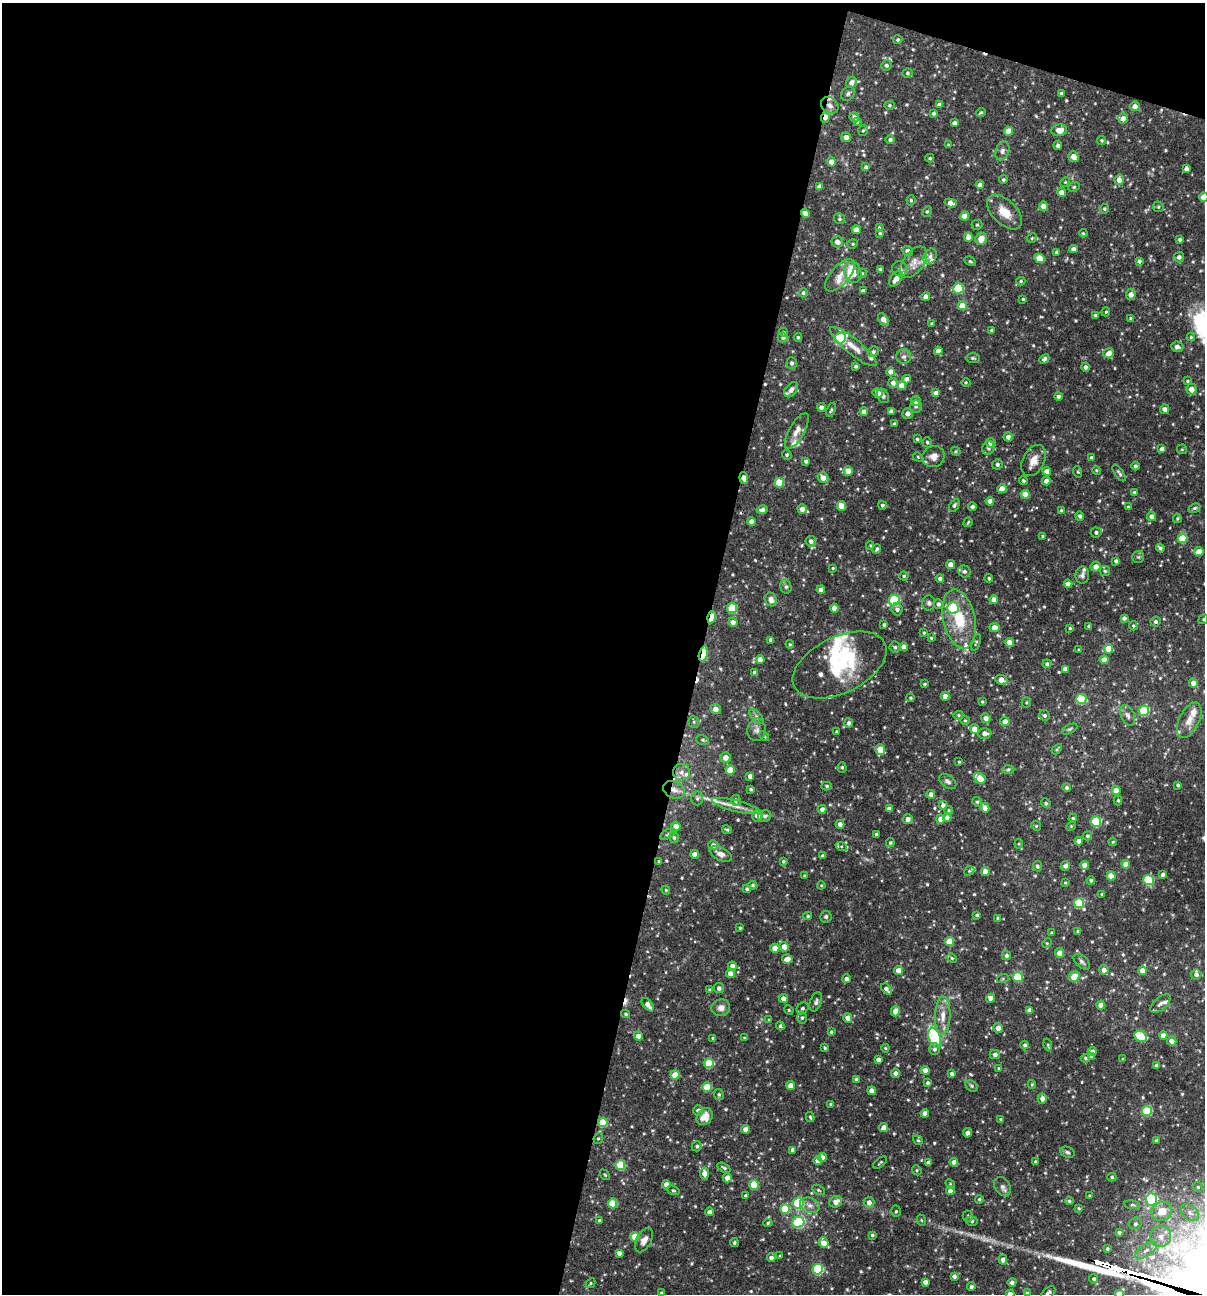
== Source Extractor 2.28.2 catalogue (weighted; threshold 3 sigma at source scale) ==
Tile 1 of 4 x 4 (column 1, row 1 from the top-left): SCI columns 251-1453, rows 3876-5167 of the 5188 x 5168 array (HDU 1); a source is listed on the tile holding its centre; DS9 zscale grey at full resolution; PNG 1207 x 1296 px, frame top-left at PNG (2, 3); each listed source drawn as its Kron ellipse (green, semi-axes under 4 px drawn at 4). Shown black and unused: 60% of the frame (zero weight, under 3 of 4 exposures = <1% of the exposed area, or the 3 px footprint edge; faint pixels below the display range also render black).
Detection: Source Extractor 2.28.2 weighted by HDU 2 'WHT'; one run over the whole footprint, this tile lists its part. Background 0.0835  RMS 0.0039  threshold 0.0176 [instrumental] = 3 sigma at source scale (4.5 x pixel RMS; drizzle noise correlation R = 1.50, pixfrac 1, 0.05/0.05 arcsec/px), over >= 5 px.
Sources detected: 637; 1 too faint to see at this stretch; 3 cosmic-ray / hot-pixel residue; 5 long thin detections or spike segments (spike, bleed or trail) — neither listed nor drawn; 22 inside a brighter listed object's ellipse — not listed separately; of the other 606, all 500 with FLUX_AUTO >= 0.414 (the completeness limit of this list) listed and drawn (106 fainter detections not listed), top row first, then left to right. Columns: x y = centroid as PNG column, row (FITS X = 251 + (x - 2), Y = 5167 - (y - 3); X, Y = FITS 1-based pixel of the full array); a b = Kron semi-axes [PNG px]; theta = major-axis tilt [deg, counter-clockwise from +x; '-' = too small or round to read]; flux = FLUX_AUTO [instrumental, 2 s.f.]
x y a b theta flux
898 40 4 4 - 0.66
886 65 5 5 - 0.95
907 73 5 4 - 0.7
851 83 6 5 - 1.9
848 93 8 6 52 0.93
1061 93 3 3 - 0.63
830 105 9 7 -35 2.1
889 105 5 4 - 0.59
940 105 4 4 - 1.8
1135 106 5 5 - 2.6
981 112 5 3 - 0.53
933 113 4 4 - 0.81
825 117 6 4 73 3.6
854 117 5 4 - 1.3
1123 118 5 5 - 2.4
857 122 4 4 - 0.43
955 123 4 4 - 1.5
863 130 5 4 - 0.54
1059 130 8 6 10 3.8
1008 131 4 4 - 6.1
846 137 5 4 - 2.3
890 140 4 4 - 0.93
1102 140 4 4 - 0.54
948 145 4 4 - 0.52
1058 145 4 4 - 1.3
1002 151 10 6 67 1.4
1073 157 6 5 - 3.5
930 158 4 3 - 0.47
831 162 4 4 - 2.6
866 167 4 4 - 1.1
1186 169 4 4 - 1.7
1003 180 4 4 - 0.57
1119 180 5 5 - 2.7
1065 182 5 4 - 0.43
980 185 4 4 - 2.4
819 186 4 4 - 1.4
1074 187 6 4 22 0.57
1061 192 4 4 - 2.8
1204 197 4 4 - 5.1
911 200 5 4 - 0.6
951 203 6 4 -17 2.6
1043 206 5 4 - 3.2
1158 207 5 5 - 0.63
1104 209 5 5 - 0.65
927 211 5 4 - 0.63
1005 212 21 12 -44 6
805 213 4 4 - 2.9
964 216 4 4 - 3.6
840 219 6 5 - 0.73
977 225 5 5 - 0.5
879 227 4 3 - 0.46
856 230 4 4 - 3.2
880 233 4 4 - 0.48
1083 233 4 4 - 0.46
968 237 4 4 - 2.8
1032 238 5 4 - 0.52
981 239 6 5 - 3.9
1180 239 3 3 - 0.69
837 242 6 5 - 2.8
853 244 5 4 - 0.55
1073 249 4 4 - 2.1
908 251 5 5 - 1.7
1057 252 3 3 - 0.78
930 256 8 6 63 1.4
1179 257 5 5 - 1.4
1039 258 5 4 - 6.5
970 261 6 4 -30 0.51
1139 261 4 4 - 0.91
914 262 18 10 53 3.6
880 269 3 3 - 0.68
900 269 8 7 - 1.5
853 272 10 8 -72 9.6
862 273 5 4 - 0.52
840 275 20 9 49 4
896 279 9 5 52 3.2
1021 281 4 4 - 0.53
958 288 5 5 - 21
863 291 4 3 - 1.1
803 293 5 4 - 0.73
1131 294 5 4 - 2.5
926 297 4 4 - 3
1023 299 3 3 - 0.44
962 306 4 4 - 5.9
1106 312 5 4 - 0.47
1095 315 4 3 - 0.54
1130 319 4 3 - 0.42
883 320 7 4 -56 2.2
931 324 4 4 - 0.49
992 330 3 3 - 0.81
783 332 5 4 - 0.58
798 337 4 3 - 0.62
1191 337 4 4 - 0.47
783 338 5 5 - 0.98
840 338 6 5 - 29
853 347 29 7 -39 4.7
1177 347 6 5 - 1.6
938 351 4 4 - 2.6
873 352 5 5 - 0.81
1109 353 5 5 - 3.1
904 357 7 7 - 1.4
973 358 7 5 -1 0.65
1044 359 5 4 - 0.9
792 363 5 5 - 0.96
856 366 4 3 - 0.65
1085 367 4 4 - 1.1
891 372 4 4 - 2.3
907 379 4 4 - 2.2
1187 381 4 3 - 0.45
966 382 5 3 - 0.43
893 383 5 5 - 1.7
902 386 4 4 - 3.5
1191 389 5 5 - 3
791 390 9 5 50 1.4
878 393 5 4 - 3
936 393 4 4 - 2.1
883 396 8 5 -59 0.84
1058 396 4 4 - 0.97
916 401 5 5 - 1.8
916 406 6 6 - 0.97
821 407 4 4 - 1.6
1165 409 5 4 - 2
831 410 7 3 68 0.59
891 411 4 4 - 1.7
864 412 4 4 - 2.3
907 414 5 5 - 1.8
894 424 3 3 - 0.69
797 431 20 7 60 3
1008 437 4 4 - 1.6
917 439 4 4 - 0.51
927 442 5 4 - 0.64
991 443 5 5 - 2.8
988 448 7 6 - 1.3
1162 449 4 4 - 1.8
1182 449 5 4 - 0.46
956 451 5 4 - 0.47
787 455 5 4 - 0.69
918 457 5 4 - 0.46
933 457 11 10 - 3
1091 458 4 3 - 0.79
806 461 4 3 - 0.89
1034 461 17 10 62 4.1
997 464 5 5 - 0.96
1135 466 4 4 - 0.82
1096 470 5 3 - 0.42
848 471 4 4 - 4.6
1047 471 4 4 - 2.9
1078 472 6 3 -71 0.45
1119 473 10 3 -55 0.81
744 478 6 4 -84 3.1
823 478 6 5 - 3
1023 480 4 4 - 0.55
1046 481 4 4 - 2.1
779 483 5 5 - 12
1002 489 4 4 - 3.9
1134 492 3 3 - 0.45
1025 494 4 4 - 4.6
990 501 4 4 - 2.7
882 505 4 4 - 0.71
954 505 7 4 60 0.78
841 506 5 4 - 5.6
972 507 4 4 - 1.1
1128 507 4 4 - 0.58
1194 508 6 4 27 0.63
802 509 4 4 - 2.8
762 510 5 4 - 1.3
1061 511 4 4 - 0.75
1080 516 4 4 - 1
1152 516 5 4 - 1.7
1177 518 4 4 - 0.5
751 522 4 4 - 2.4
968 522 5 3 - 0.45
1096 532 5 5 - 0.95
1043 536 3 3 - 0.51
1183 538 5 5 - 11
811 541 5 5 - 1.6
870 545 4 4 - 0.41
1160 548 4 3 - 0.85
877 549 5 4 - 0.75
1199 552 4 4 - 4.7
1138 557 6 6 - 0.78
1116 561 4 3 - 0.94
950 564 4 4 - 2.4
1096 567 5 5 - 2.7
833 568 3 3 - 0.45
964 571 6 5 - 1
1105 571 5 5 - 0.55
1082 575 8 6 86 1.2
904 576 4 4 - 0.59
940 578 4 4 - 1.1
989 578 4 3 - 0.66
1068 584 4 4 - 2.5
786 587 7 5 -75 0.88
821 590 4 4 - 2.4
994 599 4 4 - 2.7
771 600 7 6 - 1.9
894 600 6 5 - 31
929 603 7 6 - 0.98
938 604 5 4 - 1
732 608 5 5 - 15
834 608 4 4 - 3.2
953 608 6 5 - 26
897 609 6 5 - 1.3
711 617 6 3 77 14
1124 618 4 4 - 1.2
959 619 30 16 -78 15
1203 619 5 4 - 0.52
733 622 4 4 - 2.1
1156 622 5 5 - 0.87
884 625 3 3 - 0.7
1089 626 4 3 - 0.5
1133 626 5 3 - 0.46
994 627 5 4 - 3.4
1070 628 4 4 - 0.54
924 633 4 3 - 0.49
931 638 3 3 - 0.44
771 640 4 4 - 1.3
976 642 9 4 69 0.64
1009 642 4 4 - 4.6
790 644 4 4 - 0.44
895 647 5 5 - 0.67
904 647 4 4 - 2.1
1108 649 5 4 - 6.9
1079 650 4 3 - 0.53
703 654 8 4 77 19
760 659 4 4 - 3.2
1104 660 4 4 - 3.8
1047 664 4 4 - 0.96
840 665 50 28 26 27
1065 669 4 4 - 2.4
754 672 4 4 - 0.62
1001 680 6 4 -25 3.3
1193 683 4 4 - 2.4
924 684 3 3 - 0.46
945 696 4 4 - 2.8
911 698 4 4 - 0.54
1081 699 5 5 - 19
982 702 3 3 - 0.43
1026 702 5 4 - 0.51
716 709 5 5 - 2.7
1144 711 5 5 - 20
958 715 5 4 - 0.55
1045 715 5 5 - 0.83
1128 715 11 6 -67 1.6
757 717 9 5 -47 1
986 718 5 4 - 2.4
965 720 5 4 - 0.5
1189 720 19 10 63 4.1
1005 721 5 4 - 2.3
694 722 6 5 - 0.68
849 723 4 4 - 1.1
974 729 5 4 - 4.1
1070 729 8 4 27 0.69
756 730 11 9 81 1.9
837 731 3 3 - 0.52
985 733 6 5 - 1.8
764 736 6 3 -46 0.43
702 740 6 5 - 0.65
880 749 5 5 - 7.4
1057 749 6 3 45 0.52
725 757 5 5 - 2.8
959 762 4 3 - 0.43
842 767 5 4 - 0.58
730 770 4 4 - 7.8
1008 770 6 4 2 0.59
681 772 8 8 - 2.1
750 776 4 4 - 1.8
980 778 6 4 -37 9.2
948 781 10 6 -39 1.4
1178 785 3 3 - 0.61
827 786 5 4 - 0.63
1067 788 4 4 - 0.87
751 789 4 3 - 0.52
674 790 11 8 -24 2.7
1116 790 4 4 - 3.9
931 795 4 4 - 2.6
697 798 7 5 90 0.9
736 800 5 5 - 1.2
1118 800 5 4 - 0.56
977 802 5 4 - 0.5
1046 803 5 4 - 0.47
943 805 4 4 - 1.5
736 806 25 5 -14 3.4
985 808 4 4 - 4.2
822 809 4 4 - 1.9
889 809 4 4 - 2.2
949 810 4 4 - 0.51
757 815 6 5 - 2.5
765 816 7 5 22 0.96
947 817 4 4 - 2
1073 818 4 4 - 0.67
908 819 5 5 - 1.8
940 819 5 4 - 2.6
1096 822 5 5 - 20
840 824 4 4 - 2
676 826 4 4 - 3
1036 826 5 4 - 0.48
1071 826 5 4 - 0.49
727 830 5 3 - 0.53
668 834 8 4 27 0.69
876 834 3 3 - 0.78
1087 836 5 4 - 0.79
674 837 5 5 - 0.7
1079 841 4 4 - 2.6
1113 842 4 3 - 0.42
890 843 4 4 - 0.56
1019 844 4 4 - 0.43
713 845 5 5 - 1.6
841 846 6 4 -18 0.72
695 854 4 4 - 2.8
720 854 12 6 -26 2.3
823 856 4 4 - 1.4
659 861 4 3 - 0.57
783 861 4 3 - 0.59
1126 864 4 4 - 3.3
1085 865 4 4 - 3
1037 866 5 4 - 1
1065 866 5 4 - 1.3
969 871 5 4 - 0.59
985 872 4 4 - 3.1
1163 874 4 4 - 1.2
804 876 3 3 - 0.49
1111 876 4 4 - 5.4
1091 880 4 4 - 0.78
1149 880 5 5 - 22
1065 883 4 3 - 0.42
753 885 5 4 - 0.68
821 885 4 4 - 0.43
747 889 4 4 - 0.71
666 890 4 4 - 0.42
1102 894 3 3 - 0.51
1079 903 5 5 - 19
977 915 4 4 - 0.6
808 916 4 4 - 0.51
826 917 6 6 - 0.73
998 918 3 3 - 0.64
740 928 3 3 - 0.56
1078 931 3 3 - 0.91
1051 933 4 3 - 0.46
949 941 4 4 - 6.8
1047 943 5 4 - 0.52
784 947 5 4 - 3.5
775 948 4 4 - 4.5
1060 953 5 4 - 3.5
1006 956 4 4 - 1
952 958 5 4 - 0.53
787 959 5 4 - 2.9
1082 962 10 5 -42 1.1
732 966 4 4 - 2.4
899 970 4 4 - 3.8
1104 970 5 4 - 2.3
1143 971 4 4 - 4.5
730 974 4 4 - 3.2
1196 975 5 5 - 1.2
1074 976 5 5 - 7.3
1018 977 5 5 - 17
1003 978 6 4 20 0.53
846 979 4 4 - 1.4
719 988 5 5 - 1.4
886 989 6 4 -49 1.5
709 990 4 4 - 0.59
991 998 4 4 - 2.8
783 999 4 4 - 2.5
816 1002 10 5 70 1.1
1160 1003 12 6 41 1.5
648 1005 8 4 -48 2.9
1101 1005 4 4 - 3.4
721 1008 9 8 - 2.4
803 1008 7 5 47 0.87
789 1010 5 4 - 0.46
1029 1010 4 4 - 1.8
895 1011 5 4 - 3.8
626 1014 4 3 - 0.57
943 1016 19 7 88 4.6
802 1018 6 5 - 0.84
848 1018 5 4 - 3.3
769 1020 4 4 - 0.44
780 1026 4 4 - 0.61
998 1028 5 4 - 2.8
831 1032 4 3 - 0.57
1163 1035 4 4 - 2.4
638 1036 4 4 - 1.9
1140 1036 7 5 -35 16
713 1038 4 3 - 0.56
744 1038 3 2 - 0.43
935 1038 10 5 -70 30
1172 1041 5 4 - 2.7
1025 1045 4 4 - 0.94
1048 1045 6 3 -73 0.45
825 1048 4 3 - 0.55
885 1048 4 4 - 0.42
934 1049 6 5 - 1.1
1092 1052 4 4 - 1.9
995 1054 5 4 - 1.3
1091 1057 4 3 - 1.4
1086 1058 4 4 - 0.64
1123 1059 3 3 - 0.51
878 1060 4 4 - 1.9
709 1063 5 5 - 12
1156 1065 4 3 - 0.85
999 1068 4 3 - 0.53
925 1070 4 4 - 2.6
895 1073 4 4 - 1.6
952 1074 4 4 - 1.1
675 1075 4 4 - 6.1
856 1079 4 3 - 0.83
928 1083 4 4 - 0.92
1032 1084 4 4 - 0.41
791 1085 4 4 - 3.6
972 1086 6 5 - 0.65
707 1087 5 4 - 11
872 1091 4 4 - 2.5
719 1094 5 5 - 0.69
1042 1099 5 4 - 1.9
831 1104 4 3 - 0.9
698 1110 5 5 - 1.7
1147 1111 5 5 - 20
925 1113 4 4 - 2.5
705 1117 9 7 51 3.7
810 1117 5 3 - 0.59
1001 1119 4 4 - 0.52
603 1122 5 5 - 13
884 1127 4 4 - 2.6
745 1129 4 4 - 2.6
967 1133 4 4 - 1.7
598 1138 5 4 - 0.55
918 1140 5 4 - 0.53
1156 1141 3 3 - 0.85
697 1146 5 5 - 0.83
793 1150 4 4 - 2.2
1067 1152 7 5 -21 0.83
822 1158 4 4 - 2.7
818 1161 4 4 - 2.6
954 1162 4 4 - 2.6
1036 1162 3 3 - 0.8
880 1163 8 2 39 0.46
928 1163 4 4 - 1.4
620 1165 5 5 - 17
724 1168 7 3 -30 0.61
917 1170 5 4 - 0.57
704 1174 6 4 -86 3.3
605 1175 6 3 -54 0.42
1112 1177 4 4 - 0.67
727 1178 4 4 - 2.4
666 1184 4 4 - 2.4
950 1184 5 4 - 0.43
754 1185 5 4 - 16
1002 1187 10 7 -59 1.6
1198 1187 5 5 - 0.52
673 1190 6 4 -17 0.56
818 1190 7 4 -27 0.61
950 1191 4 4 - 2.1
746 1196 4 4 - 0.8
1089 1196 3 3 - 0.44
979 1199 4 4 - 0.62
1152 1199 6 5 - 29
1069 1201 4 4 - 0.65
836 1202 7 5 32 2.8
869 1202 6 5 - 2.2
612 1203 5 5 - 13
798 1203 5 5 - 31
810 1205 10 7 -21 2.2
1132 1205 8 4 -8 0.63
1079 1208 4 3 - 0.46
785 1209 5 4 - 12
896 1211 5 5 - 0.59
1162 1211 10 9 - 6.1
709 1212 4 4 - 1.9
1190 1213 10 7 -40 2.2
968 1216 5 5 - 0.55
921 1220 6 3 -70 0.42
600 1221 4 4 - 1.6
972 1221 6 4 -14 0.73
798 1222 6 5 - 31
768 1223 5 4 - 0.53
1135 1224 6 5 - 0.91
1119 1232 3 3 - 0.76
872 1235 3 3 - 0.7
1161 1236 11 10 - 3.8
635 1237 5 4 - 9.4
644 1240 13 7 61 2.7
734 1243 4 4 - 0.66
824 1243 5 4 - 4.5
1107 1249 3 3 - 0.54
1146 1250 13 5 34 2
619 1253 4 4 - 1.8
780 1256 4 4 - 0.44
771 1257 4 4 - 1.6
1003 1260 5 4 - 2.6
818 1269 5 5 - 35
954 1276 4 4 - 1.3
1094 1279 4 4 - 0.9
925 1282 4 4 - 2.2
1012 1282 4 4 - 1.5
591 1283 5 4 - 0.5
971 1287 4 4 - 0.94
662 1292 4 3 - 0.42
1027 1293 4 3 - 0.56
1048 1293 9 5 43 1.1
1010 1294 4 4 - 2.6
1119 1294 4 4 - 5.3
Overlapping masked pixels (flux is a lower limit): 7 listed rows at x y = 830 105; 825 117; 805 213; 744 478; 711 617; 703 654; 674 790
Isophote crosses this tile's border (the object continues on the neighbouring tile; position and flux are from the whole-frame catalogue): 5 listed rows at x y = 1204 197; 1203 619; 1048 1293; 1010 1294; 1119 1294